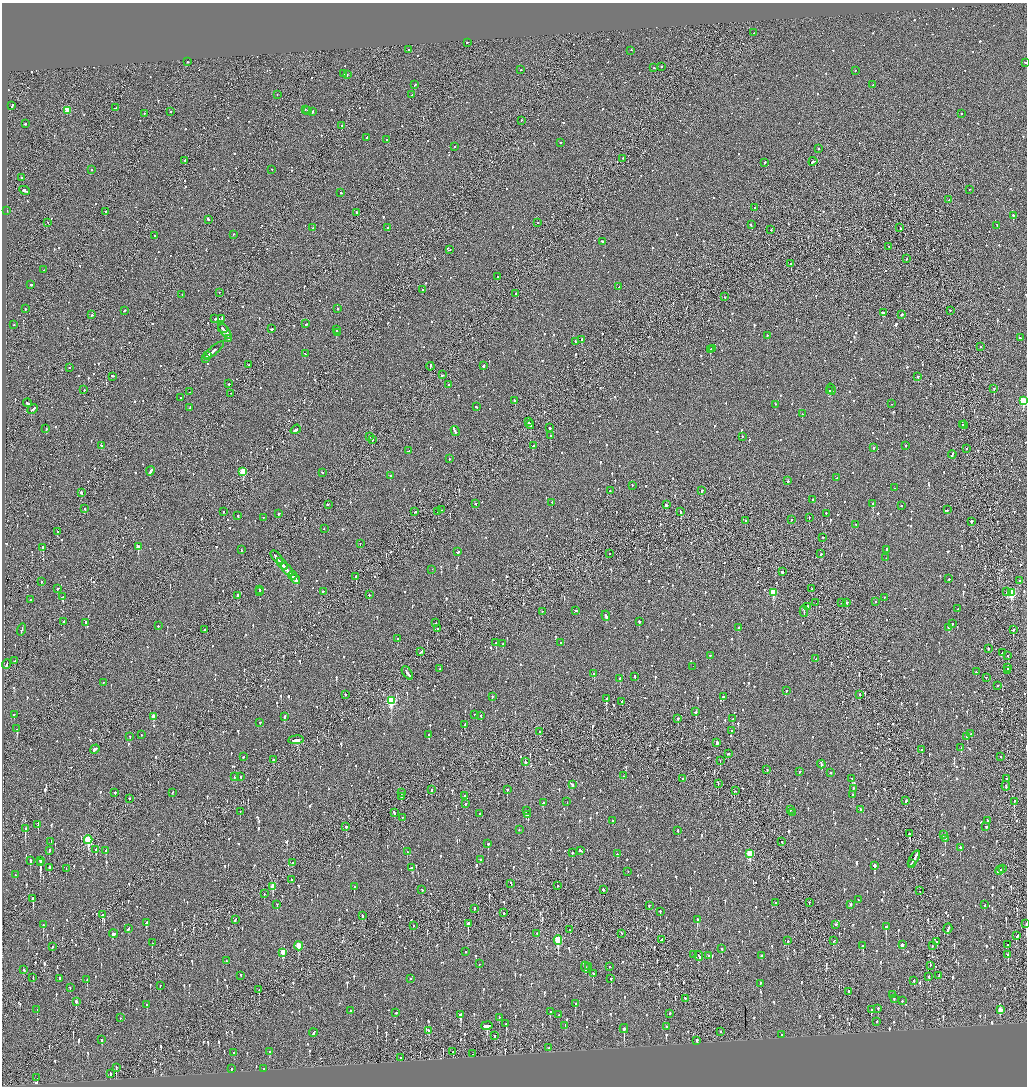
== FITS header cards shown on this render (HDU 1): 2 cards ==
NAXIS1  =                 2050
NAXIS2  =                 2168

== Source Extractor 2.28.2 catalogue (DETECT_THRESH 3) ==
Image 2050 x 2168 px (HDU 1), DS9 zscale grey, zoomed out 1/2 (1 PNG px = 2 x 2 image px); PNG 1029 x 1088 px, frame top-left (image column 2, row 2167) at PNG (2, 3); each listed source drawn as its Kron ellipse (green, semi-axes under 4 px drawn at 4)
Background -0.104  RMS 0.096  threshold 0.287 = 3 sigma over >= 5 px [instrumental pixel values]
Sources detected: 1713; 103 cannot appear on this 1/2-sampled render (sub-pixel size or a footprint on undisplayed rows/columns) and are neither listed nor drawn; of the other 1610, the 500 brightest by FLUX_AUTO listed and drawn (1110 fainter detections omitted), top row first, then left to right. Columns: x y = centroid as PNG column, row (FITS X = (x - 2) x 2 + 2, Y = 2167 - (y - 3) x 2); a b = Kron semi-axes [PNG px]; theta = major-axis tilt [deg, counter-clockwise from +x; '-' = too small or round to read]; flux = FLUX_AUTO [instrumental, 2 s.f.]
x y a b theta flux
754 33 2 1 - 67
467 42 3 2 - 150
409 50 2 2 - 210
631 50 2 2 - 90
187 62 2 2 - 99
1025 62 2 2 - 74
661 66 2 2 - 98
654 68 2 2 - 130
521 70 2 2 - 120
855 70 2 2 - 65
344 73 2 2 - 190
347 75 3 2 - 190
873 84 2 1 - 76
415 85 3 2 - 100
277 94 2 1 - 72
412 95 2 2 - 100
12 106 4 2 - 420
116 108 3 2 - 170
305 109 2 2 - 70
67 110 3 3 - 420
308 110 3 2 - 110
312 111 3 2 - 110
171 112 2 2 - 210
145 113 2 2 - 120
961 113 2 2 - 68
521 120 2 2 - 87
25 124 2 2 - 170
342 125 2 1 - 850
367 137 4 2 - 170
386 140 2 2 - 220
560 142 2 2 - 150
454 147 2 2 - 130
818 148 2 2 - 68
623 158 2 1 - 64
185 160 2 1 - 320
813 161 4 2 - 220
764 162 2 2 - 98
272 169 2 2 - 71
92 170 2 1 - 100
22 177 2 2 - 95
969 189 2 2 - 68
25 190 5 2 - 460
341 193 2 2 - 80
949 200 3 2 - 71
755 207 2 2 - 86
7 211 2 2 - 89
106 211 2 2 - 100
357 212 2 2 - 170
1013 215 2 2 - 210
208 219 2 2 - 82
48 222 2 2 - 75
538 223 2 2 - 100
751 224 2 1 - 180
997 225 3 2 - 100
313 227 3 2 - 110
388 228 2 2 - 67
900 228 2 1 - 91
771 230 2 1 - 82
233 234 2 1 - 82
155 236 2 2 - 130
602 241 2 2 - 190
889 246 2 1 - 72
449 250 2 2 - 140
907 259 3 1 - 75
791 264 2 1 - 71
44 270 2 1 - 70
497 277 2 2 - 120
31 285 2 2 - 190
619 287 2 2 - 67
423 290 2 2 - 120
219 292 2 2 - 65
516 293 2 2 - 86
182 294 2 2 - 100
725 297 2 2 - 100
25 309 2 2 - 71
338 309 2 2 - 69
124 310 3 2 - 82
950 310 2 2 - 70
883 312 3 2 - 150
902 314 2 2 - 470
91 315 2 1 - 190
222 318 2 1 - 140
215 319 3 2 - 95
306 324 3 2 - 72
14 325 2 2 - 73
223 328 5 2 - 160
271 329 3 2 - 120
336 330 2 2 - 200
225 331 10 2 -53 360
337 333 3 2 - 150
767 335 2 1 - 250
228 338 2 2 - 130
1020 338 3 2 - 130
582 339 3 2 - 1000
575 342 2 2 - 170
980 347 2 2 - 96
712 348 2 2 - 130
710 349 2 2 - 140
214 350 12 2 40 360
305 354 2 2 - 89
207 356 4 2 - 220
205 358 2 2 - 380
249 365 2 1 - 87
430 366 4 2 - 180
483 366 2 2 - 370
70 367 2 1 - 75
442 375 3 2 - 67
113 376 4 2 - 140
918 376 2 2 - 85
229 384 2 2 - 120
449 385 2 2 - 89
831 389 6 2 -70 220
994 389 2 2 - 140
84 390 2 2 - 96
829 390 3 2 - 130
190 392 2 2 - 78
231 393 2 1 - 81
181 398 2 2 - 73
515 401 4 2 - 150
1023 401 3 3 - 1100
27 403 4 2 - 190
776 404 2 2 - 72
892 404 2 2 - 82
190 407 2 2 - 110
476 407 3 2 - 100
33 409 5 2 - 250
802 414 2 2 - 170
528 422 3 2 - 150
530 425 4 2 - 210
962 425 2 1 - 89
964 425 4 2 - 120
550 428 2 2 - 950
46 429 2 2 - 240
296 429 5 2 - 210
455 431 5 2 - 290
551 435 2 2 - 170
369 436 3 1 - 100
742 436 2 2 - 65
372 439 2 2 - 280
102 445 4 2 - 200
905 445 2 2 - 290
533 446 3 2 - 120
873 447 2 2 - 130
966 448 2 2 - 81
408 451 2 1 - 170
952 454 4 2 - 140
449 459 2 2 - 82
150 471 5 2 - 220
243 471 3 3 - 560
322 473 3 2 - 130
390 475 2 1 - 74
837 478 2 2 - 94
788 481 2 2 - 110
632 485 2 2 - 67
895 488 2 2 - 67
702 490 2 2 - 96
610 491 2 2 - 96
81 492 2 2 - 190
813 500 2 2 - 97
552 502 2 2 - 89
476 503 2 2 - 65
873 503 2 2 - 390
328 504 2 2 - 66
666 505 3 2 - 84
901 506 2 2 - 170
85 509 2 2 - 85
441 510 2 1 - 180
947 510 3 2 - 230
224 512 2 2 - 68
415 512 4 2 - 130
438 512 2 2 - 72
680 512 3 2 - 190
826 513 2 2 - 89
279 514 2 2 - 120
238 516 2 2 - 160
263 517 2 2 - 82
809 517 2 1 - 70
791 519 2 2 - 180
745 520 2 1 - 120
971 521 2 2 - 93
856 524 2 2 - 77
324 529 2 1 - 100
57 532 2 1 - 200
823 537 2 2 - 69
360 543 2 2 - 150
43 547 3 2 - 490
138 547 3 2 - 200
887 549 2 2 - 130
241 550 2 2 - 75
458 552 3 2 - 90
610 553 2 2 - 92
821 554 2 2 - 640
277 557 8 2 -50 460
886 558 2 2 - 190
282 564 7 2 -48 620
287 569 8 2 -50 440
432 569 2 1 - 160
782 572 2 2 - 150
292 575 4 2 - 360
356 576 4 1 - 710
295 579 5 2 - 440
949 579 2 2 - 67
1020 580 2 2 - 240
41 581 2 2 - 190
812 588 2 1 - 86
57 589 2 2 - 360
260 589 2 2 - 82
259 591 2 1 - 240
323 591 2 2 - 65
773 592 3 3 - 530
1007 592 2 1 - 76
1011 593 4 3 - 1200
369 595 2 2 - 66
63 596 3 2 - 140
238 596 3 1 - 410
884 597 2 2 - 140
31 600 3 2 - 110
842 602 2 1 - 64
847 602 2 2 - 350
876 602 2 1 - 180
816 603 2 1 - 190
808 606 2 2 - 180
958 609 2 2 - 75
575 610 2 2 - 170
542 611 2 1 - 76
804 611 6 1 -87 290
606 616 5 2 - 280
64 621 2 2 - 96
639 621 2 2 - 190
85 622 2 2 - 76
436 623 2 1 - 84
952 624 2 2 - 96
158 626 2 2 - 96
739 627 2 2 - 78
948 627 3 2 - 64
22 629 6 2 73 320
437 629 2 2 - 130
205 630 2 2 - 110
1013 630 2 2 - 250
398 639 2 2 - 110
560 642 2 2 - 65
496 643 2 2 - 110
503 644 2 2 - 81
989 648 2 2 - 76
420 652 4 2 - 150
1002 653 4 2 - 110
710 655 2 2 - 66
1008 655 3 1 - 85
816 658 2 2 - 74
14 661 3 2 - 74
6 664 5 2 - 170
693 666 2 1 - 100
1008 668 3 2 - 160
440 669 2 2 - 91
1007 670 2 1 - 91
976 672 2 2 - 73
407 673 7 2 -55 360
594 674 2 2 - 120
635 676 3 2 - 64
986 677 2 2 - 110
620 678 3 2 - 500
103 682 2 2 - 69
997 685 2 2 - 82
786 690 2 2 - 84
345 694 2 2 - 140
860 694 2 2 - 110
492 697 2 2 - 91
723 697 2 2 - 160
606 698 2 2 - 560
391 700 4 3 - 1700
622 701 2 2 - 110
696 712 3 2 - 110
14 714 2 2 - 130
475 714 2 2 - 140
153 716 3 2 - 190
285 716 2 2 - 160
481 716 2 2 - 110
678 718 2 2 - 110
733 719 3 2 - 74
260 722 2 2 - 68
465 724 3 2 - 98
16 729 2 1 - 74
731 730 2 2 - 70
540 732 2 2 - 110
971 733 2 2 - 65
141 735 2 2 - 120
429 735 2 2 - 110
130 736 2 2 - 120
967 736 2 2 - 350
296 740 7 2 6 270
717 743 3 2 - 81
961 747 2 2 - 140
95 749 5 2 - 940
922 749 2 1 - 83
728 754 3 2 - 110
1000 756 2 1 - 84
243 757 2 2 - 100
274 759 3 2 - 88
720 760 2 1 - 84
525 762 3 2 - 250
821 764 4 2 - 180
767 769 2 2 - 65
799 771 2 2 - 150
831 772 2 2 - 85
241 776 2 2 - 250
624 776 3 2 - 110
235 777 2 2 - 98
852 778 2 2 - 92
1006 778 2 2 - 100
683 779 2 2 - 76
718 783 2 1 - 72
573 785 3 2 - 98
1006 786 4 2 - 170
853 788 2 2 - 70
431 790 2 2 - 170
507 790 3 2 - 250
735 791 3 2 - 86
115 792 3 2 - 170
172 792 2 2 - 77
401 792 2 2 - 66
853 794 2 2 - 120
465 795 2 2 - 70
401 797 2 2 - 100
130 798 2 2 - 71
906 801 2 2 - 150
1014 801 3 2 - 99
567 802 2 2 - 70
466 803 3 2 - 200
543 803 4 2 - 140
790 809 2 2 - 190
861 810 3 2 - 71
526 811 2 2 - 220
240 812 2 2 - 66
792 812 2 2 - 73
394 813 4 2 - 130
479 813 2 2 - 84
528 814 3 2 - 380
402 817 2 1 - 89
612 820 2 2 - 93
987 820 2 2 - 80
38 824 3 2 - 130
346 826 2 2 - 240
986 826 2 2 - 100
25 828 4 1 - 1200
519 830 2 2 - 74
678 830 2 2 - 96
910 834 3 2 - 220
943 835 2 1 - 89
945 838 3 2 - 150
88 840 4 3 - 1200
51 841 3 2 - 93
782 842 2 1 - 83
488 844 3 2 - 370
960 847 3 2 - 140
96 849 3 2 - 200
49 850 4 2 - 130
106 850 3 2 - 150
581 850 3 2 - 150
407 852 2 2 - 76
572 852 2 2 - 180
750 853 4 3 - 730
617 854 2 2 - 71
914 859 9 2 61 700
30 860 3 2 - 210
481 860 3 2 - 110
40 861 4 2 - 2500
292 862 2 2 - 70
40 863 2 2 - 500
911 864 3 1 - 130
874 865 3 2 - 500
49 867 2 2 - 500
412 868 3 2 - 94
1002 868 3 2 - 150
66 869 2 1 - 72
1000 870 4 2 - 210
628 871 2 1 - 91
15 875 2 2 - 66
292 880 2 2 - 200
511 883 3 2 - 120
558 885 2 2 - 120
273 886 3 3 - 340
354 887 3 2 - 140
422 889 2 2 - 160
603 889 2 2 - 66
920 891 2 1 - 83
264 894 3 2 - 64
33 898 4 2 - 290
858 900 2 2 - 69
810 902 2 1 - 140
776 903 2 2 - 87
277 904 2 2 - 74
851 904 3 2 - 85
649 905 2 2 - 99
985 905 3 2 - 98
474 908 2 2 - 160
660 911 2 2 - 71
503 913 2 1 - 190
102 914 3 2 - 330
362 915 4 2 - 73
697 919 3 2 - 320
235 920 3 2 - 91
146 923 3 2 - 110
468 923 4 2 - 280
836 924 2 2 - 240
1026 924 2 1 - 110
43 925 2 2 - 140
413 925 3 2 - 82
886 927 4 2 - 390
128 929 3 2 - 140
948 929 5 2 - 210
570 930 2 2 - 75
537 933 2 2 - 140
622 933 2 2 - 63
113 934 4 2 - 270
1017 936 4 2 - 170
662 939 2 2 - 72
558 940 4 3 - 1100
834 940 2 2 - 120
788 941 2 2 - 160
937 941 2 1 - 94
152 943 2 2 - 270
1007 944 3 2 - 84
902 945 3 3 - 160
52 946 2 2 - 71
298 946 4 3 - 400
863 946 2 2 - 730
932 946 2 2 - 74
722 948 2 2 - 140
283 952 4 3 - 300
465 952 2 2 - 94
1008 954 3 2 - 150
694 955 2 1 - 92
699 956 5 2 - 150
708 956 2 2 - 71
761 956 2 2 - 120
226 961 2 2 - 69
479 964 2 1 - 180
930 965 2 1 - 110
589 966 4 2 - 160
609 966 2 2 - 73
585 967 5 2 - 220
24 969 3 2 - 91
593 973 2 2 - 120
241 975 3 2 - 78
939 975 3 1 - 80
929 976 2 2 - 92
33 977 3 1 - 89
60 978 2 2 - 180
410 978 2 2 - 120
611 978 2 2 - 200
87 979 2 2 - 71
914 980 2 2 - 120
760 983 3 2 - 87
160 985 2 2 - 130
70 988 2 2 - 66
259 990 2 2 - 98
848 991 2 2 - 320
892 994 3 2 - 140
685 998 2 2 - 190
894 998 3 2 - 72
76 1001 3 2 - 540
902 1001 2 2 - 93
575 1003 2 2 - 160
147 1005 3 2 - 75
878 1008 2 2 - 400
37 1009 2 2 - 84
1000 1009 3 3 - 170
351 1010 2 2 - 140
872 1010 3 2 - 190
550 1011 3 2 - 93
396 1013 2 2 - 64
669 1014 3 2 - 130
460 1015 3 2 - 400
559 1015 2 2 - 140
499 1017 2 1 - 270
120 1018 2 2 - 69
877 1021 2 2 - 92
506 1024 3 2 - 240
565 1025 3 2 - 110
487 1026 5 3 - 270
666 1026 2 2 - 75
624 1028 4 2 - 620
428 1030 3 2 - 100
721 1031 2 2 - 130
313 1033 4 2 - 170
782 1035 2 2 - 140
495 1036 3 2 - 93
102 1040 2 2 - 100
697 1040 3 2 - 73
549 1048 2 2 - 69
269 1051 3 2 - 67
453 1052 2 2 - 320
234 1053 2 2 - 83
472 1054 2 1 - 74
400 1058 2 1 - 93
116 1067 4 1 - 220
231 1068 2 2 - 200
264 1069 2 2 - 170
110 1073 3 2 - 88
37 1078 2 2 - 100
At the frame edge (FLAGS 8, measured only in part): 3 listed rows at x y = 1025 62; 1023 401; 1026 924
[1110 fainter detections neither listed nor drawn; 103 sub-pixel or undisplayed-footprint detections neither listed nor drawn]